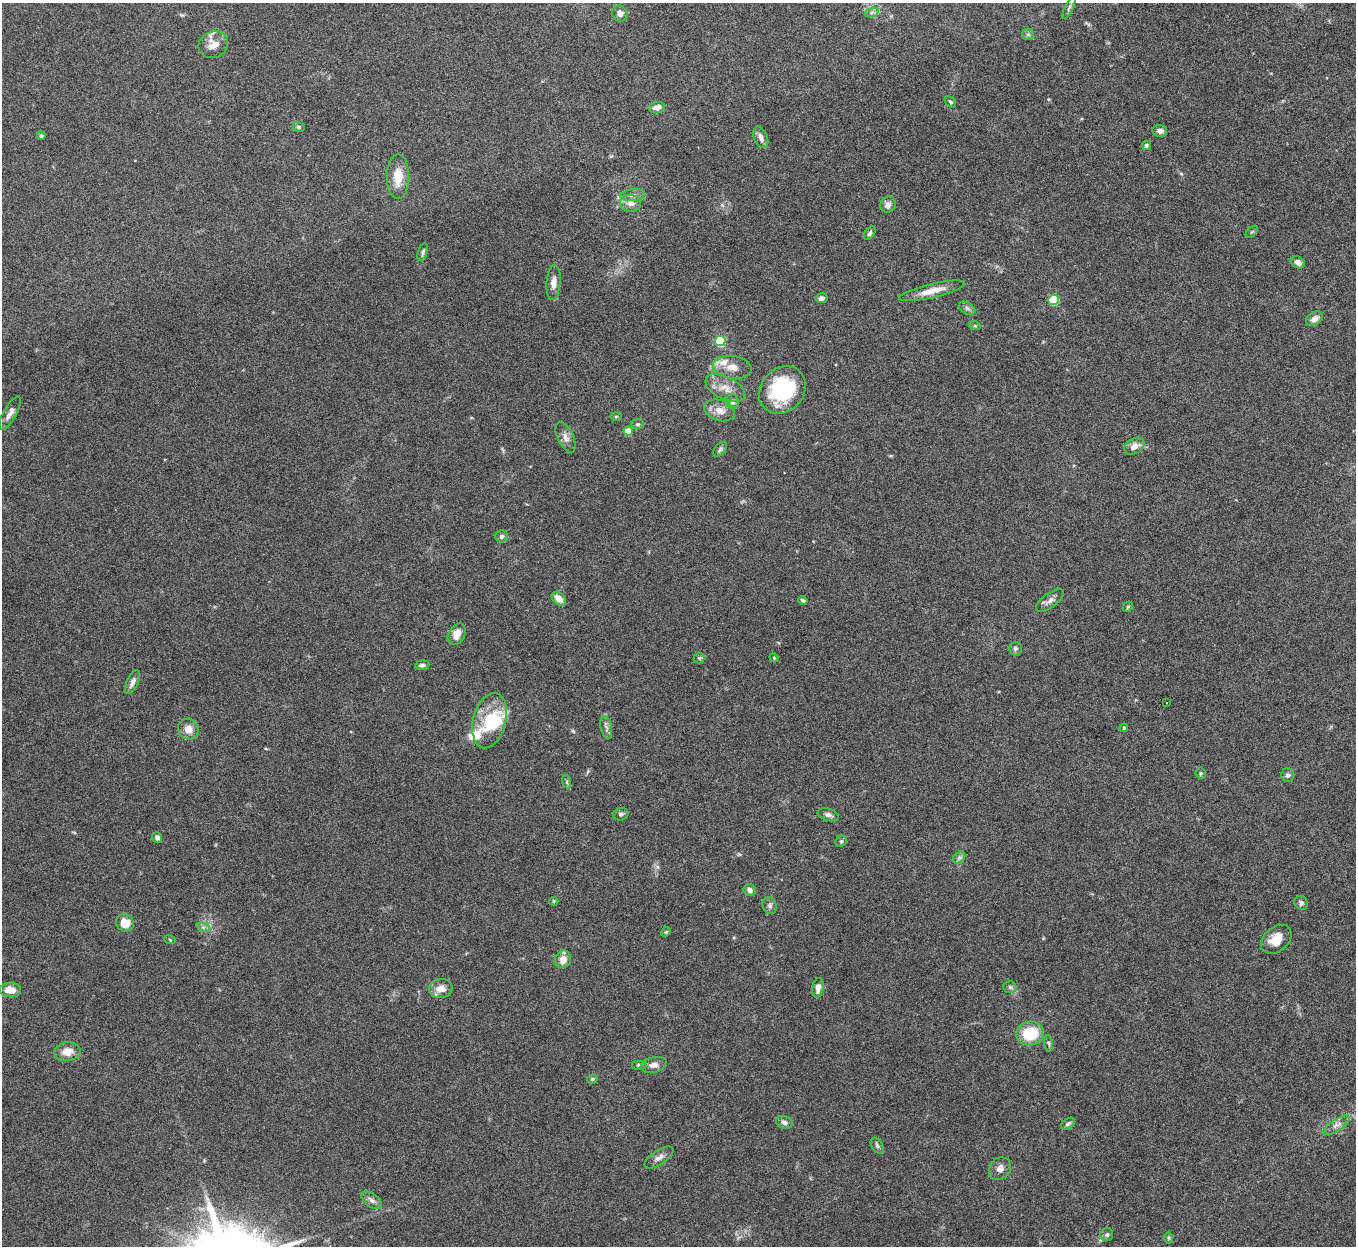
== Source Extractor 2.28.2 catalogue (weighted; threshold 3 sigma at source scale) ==
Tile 10 of 4 x 4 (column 2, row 3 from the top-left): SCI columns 1356-2709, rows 1395-2638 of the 5420 x 5405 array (HDU 1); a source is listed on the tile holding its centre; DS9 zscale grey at full resolution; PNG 1358 x 1248 px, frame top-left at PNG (2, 3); each listed source drawn as its Kron ellipse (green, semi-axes under 4 px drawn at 4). Nothing masked; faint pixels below the display range render black.
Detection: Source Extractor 2.28.2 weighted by HDU 2 'WHT'; one run over the whole footprint, this tile lists its part. Background 0.142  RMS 0.0056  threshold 0.023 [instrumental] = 3 sigma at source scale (4.09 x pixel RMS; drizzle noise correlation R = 1.36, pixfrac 0.8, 0.05/0.05 arcsec/px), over >= 5 px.
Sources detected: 97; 1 inside a brighter object's white glare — neither listed nor drawn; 3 inside a brighter listed object's ellipse — not listed separately; the other 93 listed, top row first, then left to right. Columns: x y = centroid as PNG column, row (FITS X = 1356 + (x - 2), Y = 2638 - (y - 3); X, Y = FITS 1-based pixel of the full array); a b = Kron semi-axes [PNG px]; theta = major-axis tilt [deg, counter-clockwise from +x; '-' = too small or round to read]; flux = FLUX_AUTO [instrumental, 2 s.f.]
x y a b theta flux
1069 8 12 3 64 1.1
872 12 7 4 19 1.2
620 13 8 7 - 3
1028 34 6 5 - 1
213 45 15 13 25 6.3
950 102 6 4 -42 0.85
657 107 8 5 8 3.5
299 127 6 5 - 1
1160 131 7 6 - 2.3
41 136 4 4 - 0.85
761 137 11 6 -67 2.7
1146 145 5 4 - 0.99
398 177 22 11 90 9.4
633 195 12 6 7 2.1
630 203 10 8 -8 3.1
888 205 8 7 - 3
1252 232 7 3 45 0.58
870 233 7 5 56 1.1
423 252 9 5 72 1.1
1298 262 7 5 -33 2.9
553 282 17 7 85 4.2
932 291 33 7 13 7.6
821 298 6 5 - 2
1054 300 5 5 - 29
967 308 9 5 -30 1.5
1314 319 9 6 33 3
975 326 6 4 -18 0.65
720 341 5 5 - 37
732 367 19 11 -7 6
725 388 21 11 -26 6.4
782 390 25 21 46 42
732 402 7 6 - 1.9
719 410 16 10 -19 5.1
10 413 19 6 61 3.4
616 416 5 3 - 0.57
637 424 6 4 0 0.84
628 431 4 4 - 9
565 437 16 8 -65 3.3
1134 446 11 7 31 3.7
720 449 8 5 50 1.3
502 536 6 6 - 1.2
559 599 8 5 -42 4.7
803 600 5 3 - 0.92
1050 600 16 7 36 2.8
1128 607 6 4 46 0.68
457 634 11 8 60 5.8
1015 648 7 6 - 1.4
699 658 5 5 - 0.77
774 658 4 3 - 0.49
422 665 7 5 6 1.3
132 682 13 5 65 2.4
1166 702 2 2 - 0.51
490 721 28 16 76 22
606 728 12 5 -76 1.8
1124 728 4 3 - 0.64
188 729 11 9 -41 4.7
1201 773 5 5 - 0.78
1288 775 6 6 - 1.7
567 782 7 4 -72 0.76
621 814 8 6 16 1.2
828 815 11 6 -18 1.8
157 837 5 5 - 1.7
841 841 6 5 - 0.76
959 858 7 5 46 1.3
750 890 6 6 - 2.3
554 901 5 4 - 0.64
1301 903 7 6 - 1.3
770 906 8 7 - 1.6
125 923 9 8 - 7.5
203 927 7 4 -18 1.3
666 932 5 4 - 0.6
1276 939 17 12 40 8.2
170 940 6 3 -20 0.56
563 959 9 8 - 4.8
1010 987 6 5 - 1.3
441 988 11 9 6 5.3
818 988 10 5 81 3.1
10 990 11 7 -5 4.8
1030 1033 14 12 14 18
1049 1043 8 4 -83 0.98
68 1052 13 9 7 5.9
639 1065 8 5 0 1
654 1065 13 7 13 3
592 1079 5 4 - 0.94
784 1122 8 6 -18 1.9
1068 1124 7 5 33 1.2
1336 1125 15 5 33 2.7
877 1146 9 5 -57 1.2
659 1157 16 7 33 2.9
1000 1169 12 10 54 3.1
372 1200 12 6 -37 2.3
1107 1235 6 6 - 1.3
1169 1238 6 4 89 0.67